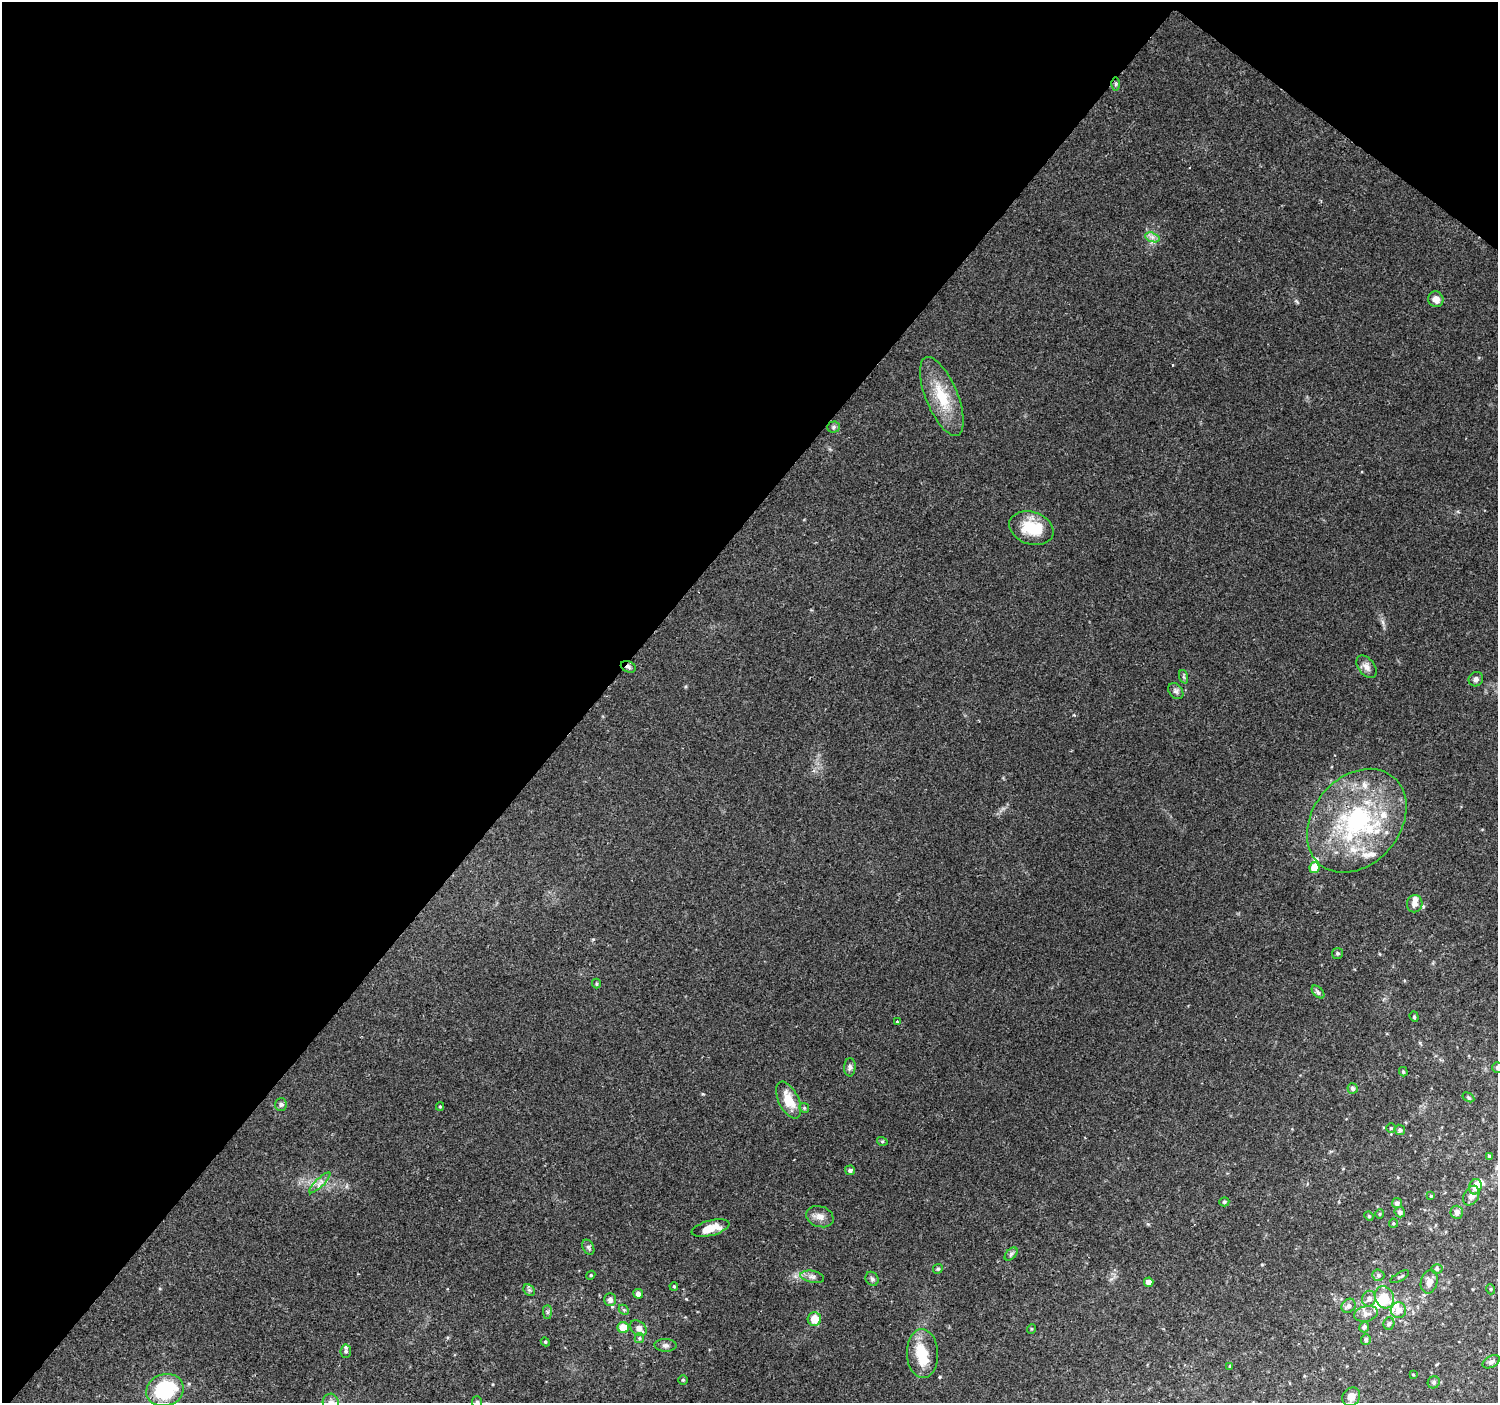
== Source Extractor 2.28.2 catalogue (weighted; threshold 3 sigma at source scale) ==
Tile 2 of 4 x 4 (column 2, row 1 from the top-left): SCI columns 1504-2999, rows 4446-5846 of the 5991 x 6023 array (HDU 1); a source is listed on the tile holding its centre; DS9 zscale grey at full resolution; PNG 1500 x 1405 px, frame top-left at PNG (2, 2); each listed source drawn as its Kron ellipse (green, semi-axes under 4 px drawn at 4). Shown black and unused: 42% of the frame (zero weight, under 2 of 3 exposures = <1% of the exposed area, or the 3 px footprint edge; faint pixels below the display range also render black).
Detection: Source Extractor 2.28.2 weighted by HDU 2 'WHT'; one run over the whole footprint, this tile lists its part. Background 0.127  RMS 0.0086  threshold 0.0387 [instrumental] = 3 sigma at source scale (4.5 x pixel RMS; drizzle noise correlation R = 1.50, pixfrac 1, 0.0396/0.0396 arcsec/px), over >= 5 px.
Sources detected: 105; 2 inside a brighter object's white glare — neither listed nor drawn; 13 inside a brighter listed object's ellipse — not listed separately; the other 90 listed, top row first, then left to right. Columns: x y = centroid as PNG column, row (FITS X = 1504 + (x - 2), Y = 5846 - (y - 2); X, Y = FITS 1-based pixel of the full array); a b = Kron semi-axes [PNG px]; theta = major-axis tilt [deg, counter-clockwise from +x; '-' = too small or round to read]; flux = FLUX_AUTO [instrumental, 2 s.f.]
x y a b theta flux
1116 84 6 4 90 1.2
1152 237 7 4 -18 2.8
1436 299 8 7 - 5.7
942 396 42 16 -67 31
833 427 6 5 - 1.7
1031 528 23 16 -19 28
628 667 8 5 -25 2.1
1366 667 13 8 -52 4.8
1184 677 7 4 -71 1.5
1476 679 7 7 - 2.9
1176 691 9 6 -53 2.3
1357 821 57 43 50 130
1314 868 5 5 - 13
1415 904 9 7 79 4.5
1338 953 5 5 - 1.5
596 984 5 3 - 1
1318 992 8 4 -45 1.9
1414 1017 5 4 - 1.2
897 1022 3 2 - 1.2
850 1067 9 5 89 2.5
1497 1068 5 5 - 1.3
1403 1072 5 4 - 1.2
1352 1088 5 5 - 2.4
1468 1097 6 4 -30 1.2
789 1100 20 10 -64 18
281 1104 6 6 - 2
440 1106 4 4 - 0.91
804 1108 5 4 - 1.1
1391 1128 4 4 - 1.1
1400 1130 5 5 - 2.1
882 1141 5 3 - 0.96
1489 1156 3 3 - 1.6
850 1170 5 4 - 2.5
320 1183 14 3 44 3.3
1475 1187 8 6 73 8.9
1431 1196 4 4 - 0.96
1471 1196 10 7 61 5
1224 1202 5 4 - 1.3
1397 1203 5 5 - 2.5
1400 1212 5 5 - 2.7
1457 1212 6 6 - 4
1380 1214 4 4 - 0.97
1369 1216 5 4 - 1
820 1217 14 10 -18 6.1
1393 1223 4 4 - 1
710 1228 19 7 14 14
588 1247 8 5 -61 2
1011 1254 8 4 45 1.9
938 1269 5 4 - 1.2
1437 1269 5 4 - 1.3
591 1275 5 3 - 0.8
1378 1275 6 5 - 1.8
812 1277 12 6 -10 3.6
1400 1277 10 3 29 1.2
872 1279 7 6 - 2.1
1149 1282 5 4 - 6.4
1429 1282 12 8 76 5.7
674 1286 4 3 - 1.1
1490 1289 5 3 - 0.73
529 1290 6 5 - 1.9
638 1294 5 4 - 4.4
1384 1297 11 9 -65 17
610 1299 6 6 - 3.9
1369 1299 8 7 - 4.2
1349 1306 7 6 - 3.3
624 1310 6 4 -44 1.2
1398 1310 8 8 - 7.2
547 1312 7 4 -90 1.7
1366 1314 12 7 14 4.7
814 1319 7 6 - 12
1389 1324 6 5 - 2.1
1364 1327 5 5 - 2.5
623 1328 6 5 - 14
639 1328 9 6 -37 5.2
1031 1329 5 3 - 0.82
639 1338 5 4 - 1.1
1366 1339 5 5 - 2.1
545 1342 4 4 - 1
666 1345 11 6 -2 2.8
346 1351 7 5 86 1.7
922 1354 24 15 -88 26
1491 1362 9 5 29 2.5
1230 1366 4 3 - 0.79
1413 1374 4 3 - 0.68
683 1380 4 4 - 1.1
1434 1382 6 5 - 2
165 1390 19 16 17 64
1351 1397 10 8 47 5.9
331 1402 9 8 - 4.7
477 1402 6 5 - 2
Overlapping masked pixels (flux is a lower limit): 3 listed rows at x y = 1116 84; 628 667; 1357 821
Isophote crosses this tile's border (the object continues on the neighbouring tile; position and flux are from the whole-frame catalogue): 3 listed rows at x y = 1497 1068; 331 1402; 477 1402
Unlisted compact peaks at least as high as the median listed source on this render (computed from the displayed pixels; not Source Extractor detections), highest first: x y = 703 1094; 593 939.